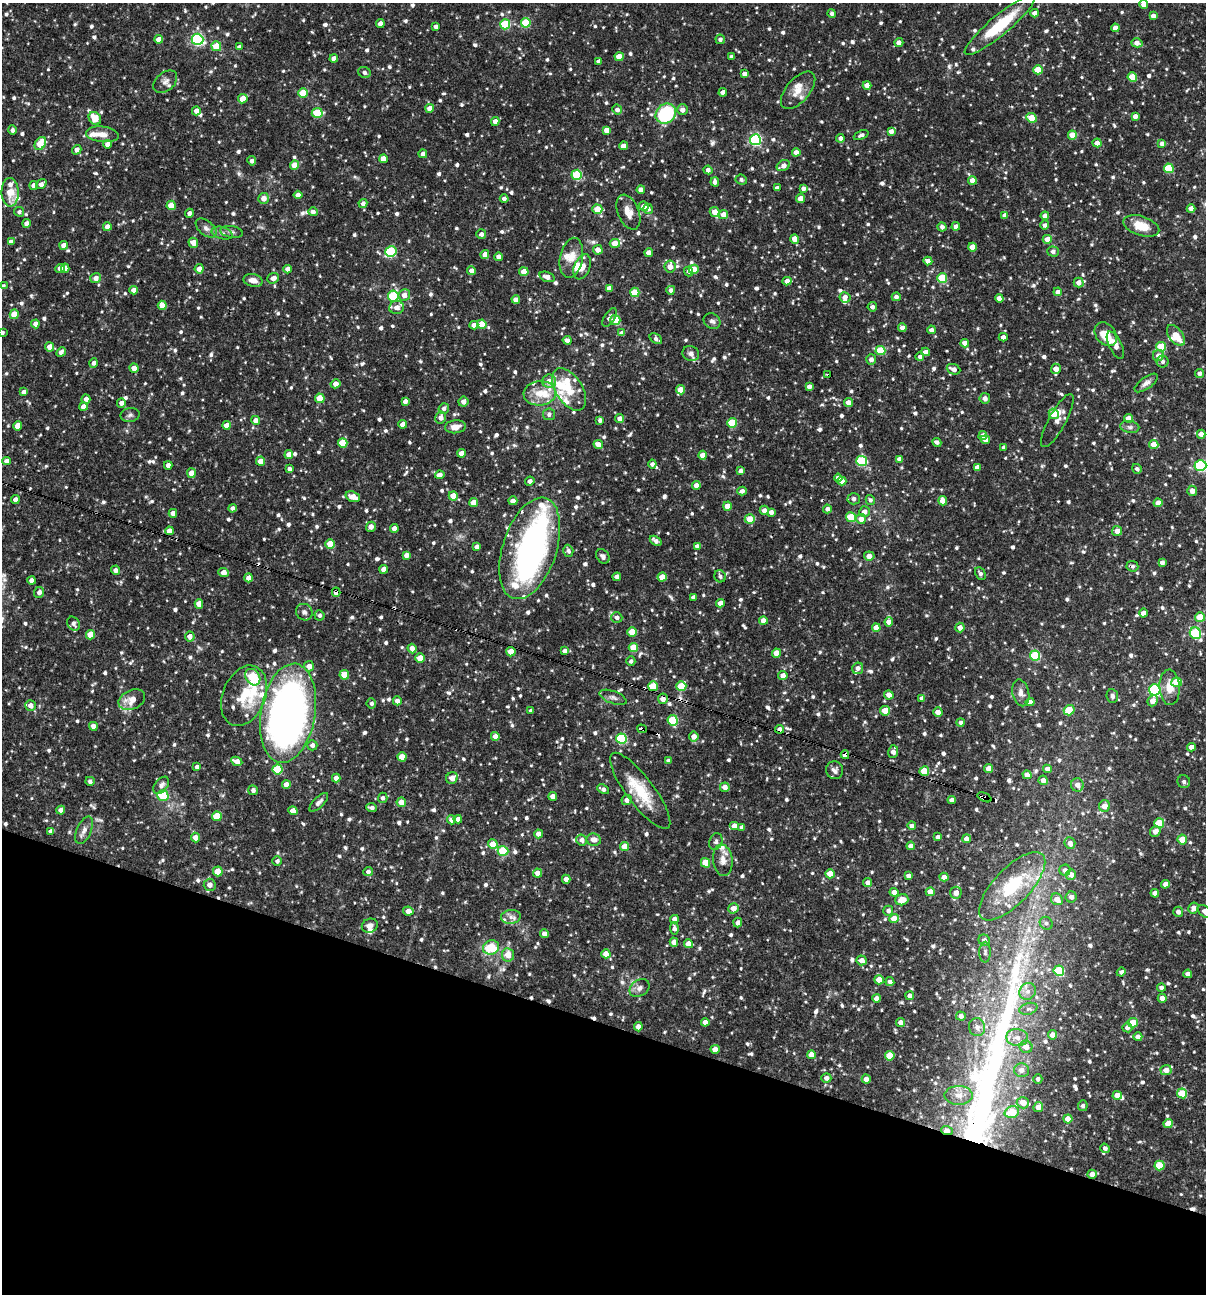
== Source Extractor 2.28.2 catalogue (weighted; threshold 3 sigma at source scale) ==
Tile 15 of 4 x 4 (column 3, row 4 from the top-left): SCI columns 2657-3860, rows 1-1292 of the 5188 x 5168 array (HDU 1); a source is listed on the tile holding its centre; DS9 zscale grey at full resolution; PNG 1208 x 1296 px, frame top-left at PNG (2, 3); each listed source drawn as its Kron ellipse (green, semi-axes under 4 px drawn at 4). Shown black and unused: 21% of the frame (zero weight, under 3 of 4 exposures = <1% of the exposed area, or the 3 px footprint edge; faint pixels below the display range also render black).
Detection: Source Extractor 2.28.2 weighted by HDU 2 'WHT'; one run over the whole footprint, this tile lists its part. Background 0.0837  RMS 0.0038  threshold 0.0172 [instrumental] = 3 sigma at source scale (4.5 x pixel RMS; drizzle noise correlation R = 1.50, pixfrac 1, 0.05/0.05 arcsec/px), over >= 5 px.
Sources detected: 1160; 1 inside a brighter object's white glare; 12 cosmic-ray / hot-pixel residue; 1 long thin detection or spike segment (spike, bleed or trail) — neither listed nor drawn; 39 inside a brighter listed object's ellipse — not listed separately; of the other 1107, all 500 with FLUX_AUTO >= 1.07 (the completeness limit of this list) listed and drawn (607 fainter detections not listed), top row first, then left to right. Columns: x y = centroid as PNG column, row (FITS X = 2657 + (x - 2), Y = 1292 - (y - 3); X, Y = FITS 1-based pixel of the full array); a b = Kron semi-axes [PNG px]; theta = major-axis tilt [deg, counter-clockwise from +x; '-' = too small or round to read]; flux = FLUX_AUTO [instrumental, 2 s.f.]
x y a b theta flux
1144 4 4 4 - 2.6
832 13 4 4 - 1.1
1035 13 4 4 - 2.7
1153 16 4 4 - 2.1
526 23 5 5 - 15
380 24 4 4 - 2.3
505 24 5 5 - 22
1000 25 45 10 40 20
436 26 4 4 - 1.7
1115 28 4 4 - 2.6
159 39 4 4 - 3.2
197 39 6 5 - 58
720 39 5 4 - 1.3
899 43 4 4 - 2.4
1137 43 6 4 -16 2.7
216 46 5 5 - 10
239 47 4 4 - 1.4
619 57 4 4 - 5.3
731 57 3 3 - 1.1
334 59 4 4 - 2.7
598 61 4 3 - 1.4
1038 70 5 4 - 10
364 72 6 5 - 1.2
744 74 4 4 - 1.9
1132 77 5 4 - 11
165 82 13 9 41 2.2
867 85 4 4 - 3.3
798 90 22 11 49 5.6
723 92 4 4 - 2.7
303 93 5 4 - 11
243 99 5 4 - 5
430 108 4 4 - 3.5
617 110 5 5 - 1.7
682 110 5 5 - 1.9
196 111 4 4 - 2.6
317 113 5 5 - 16
666 114 11 9 43 29
1135 116 4 4 - 2.2
95 118 7 5 -52 6.4
1031 118 5 4 - 8.6
495 121 4 4 - 2.5
12 130 4 4 - 1.2
607 130 4 4 - 3.3
891 131 4 4 - 2
102 134 16 7 -6 3.5
861 135 8 4 23 1.1
1072 135 4 4 - 7.5
840 138 4 4 - 1.5
755 140 5 5 - 55
1097 143 4 4 - 2.5
40 144 7 5 56 9
107 144 4 4 - 2.3
1162 144 4 4 - 2.2
623 146 4 4 - 2.2
77 150 5 4 - 2.1
796 152 4 4 - 2.8
423 154 4 4 - 1.7
383 159 4 4 - 3.7
252 161 4 4 - 1.5
295 165 4 4 - 7.2
783 166 7 5 30 2.6
1169 168 5 4 - 14
708 170 4 4 - 1.8
577 175 5 5 - 22
741 180 5 5 - 1.2
972 180 4 4 - 3.8
715 182 4 4 - 1.7
41 184 6 4 39 1.8
34 185 4 4 - 2.7
777 188 4 4 - 1.8
803 188 4 4 - 1.4
641 190 4 4 - 2.5
10 192 14 8 -89 6.2
298 195 4 4 - 2.2
264 198 5 5 - 2.9
504 199 4 4 - 1.3
800 199 4 4 - 3.9
363 203 4 4 - 1.9
171 205 4 4 - 8.6
644 206 5 4 - 3.1
597 209 5 4 - 6.4
648 209 5 5 - 1.8
1191 209 4 4 - 2.9
19 212 5 5 - 1.1
313 212 5 4 - 1.8
628 212 18 10 -68 4.2
715 212 5 4 - 5.4
189 213 4 4 - 1.3
723 215 5 4 - 3.3
1005 216 4 4 - 3
1045 216 4 4 - 2.8
27 223 4 4 - 2.3
1045 225 4 4 - 1.4
956 226 4 4 - 2.1
1141 226 18 9 -18 7.9
107 227 4 4 - 2.7
942 227 4 4 - 1.4
206 228 12 7 -39 1.8
231 232 11 5 -10 1.3
222 233 11 6 -16 1.6
481 234 5 5 - 1.4
795 239 4 4 - 3.5
1047 239 4 4 - 4.4
11 242 4 4 - 1.9
193 243 5 4 - 3.7
615 243 5 4 - 6.7
64 245 4 4 - 3.1
972 247 4 4 - 4.1
598 250 5 4 - 2.6
391 252 6 5 - 27
1053 252 5 5 - 1.2
649 253 4 4 - 2.9
485 254 4 4 - 2.8
499 257 4 4 - 2.8
571 258 20 11 79 4.9
928 261 4 4 - 2.6
670 266 6 5 - 3
582 267 13 8 68 3
60 268 5 4 - 3
65 268 4 4 - 2.5
199 269 4 4 - 2.9
288 269 4 4 - 2.5
694 269 5 4 - 6.4
471 271 4 4 - 2.6
689 271 5 4 - 1.1
524 272 4 4 - 6.1
547 277 8 5 -17 2.4
96 278 5 5 - 2.5
273 278 6 5 - 2.5
942 278 5 5 - 16
253 280 9 6 -13 3
787 281 4 4 - 2.5
1079 282 5 5 - 2.6
3 286 4 4 - 1.2
609 288 4 4 - 3
133 290 4 4 - 2.7
671 290 4 4 - 1.5
635 292 4 4 - 11
1058 292 4 4 - 2.7
404 295 6 5 - 3.1
393 296 5 5 - 26
845 297 5 5 - 2.3
896 297 4 4 - 1.4
999 298 4 4 - 2.6
516 300 4 4 - 2.5
162 305 4 4 - 5.6
396 307 7 6 - 2.4
872 307 4 4 - 1.5
14 314 5 4 - 7
610 318 10 5 58 1.6
615 320 5 5 - 8.4
712 321 9 7 -32 1.5
35 324 4 4 - 2.3
482 324 5 4 - 7.3
474 325 4 4 - 2.7
902 328 4 4 - 2.4
931 330 4 4 - 1.7
2 332 4 3 - 1.1
622 333 4 4 - 2.8
1106 334 13 9 -52 7.7
1176 335 12 7 -53 5.4
1003 337 4 4 - 1.7
656 339 7 4 -36 1.3
567 340 4 4 - 1.5
965 343 4 4 - 3.1
1115 345 15 6 -64 2.8
50 347 4 4 - 3.7
1161 347 5 5 - 13
880 350 5 4 - 15
61 352 5 4 - 1.8
926 352 4 4 - 2.8
691 354 8 7 - 1.4
1158 355 5 5 - 2.6
920 357 4 4 - 1.3
871 359 5 5 - 1.7
1163 361 6 6 - 1.2
94 363 4 4 - 1.5
134 368 4 4 - 3.1
953 369 7 5 -22 2.3
1056 369 5 5 - 3.1
1199 374 4 4 - 1.4
828 375 4 3 - 3.2
549 381 7 6 - 3.5
1146 383 14 6 35 1.8
336 384 5 4 - 2.9
809 387 4 4 - 2
569 389 23 13 -58 7.7
681 390 4 4 - 6
24 392 4 4 - 1.7
540 393 16 12 4 6.8
320 398 5 4 - 8.6
985 398 5 5 - 1.6
86 399 4 4 - 1.6
405 401 4 4 - 1.8
463 402 5 5 - 1.9
121 403 4 4 - 1.8
848 403 4 4 - 2.7
83 407 4 4 - 2.9
444 408 5 5 - 1.5
549 414 6 6 - 1.2
1054 414 5 4 - 7.5
130 415 10 7 10 1.2
441 417 6 5 - 2.1
620 418 4 4 - 2.3
1128 418 4 4 - 4
256 420 4 4 - 2.2
600 420 4 4 - 1.5
1057 421 30 8 61 3.3
732 423 5 5 - 14
403 424 4 4 - 2.8
227 425 4 4 - 2.9
18 426 5 4 - 3.8
455 427 10 6 4 3.3
1130 427 9 6 -9 1.2
1201 434 4 4 - 2.7
983 436 4 4 - 2.9
985 440 4 4 - 2.6
937 442 4 4 - 1.2
343 443 5 4 - 11
1154 444 4 4 - 4.5
598 445 5 4 - 3.3
1004 447 4 4 - 1.2
461 453 4 4 - 2.7
289 455 4 4 - 3.4
703 455 4 4 - 2.9
899 459 4 4 - 1.7
7 461 4 4 - 2.4
260 461 4 4 - 3.2
862 461 5 5 - 26
652 464 4 4 - 1.3
168 465 4 4 - 2
1200 465 6 5 - 47
977 467 4 4 - 2.4
289 469 4 4 - 1.4
1137 469 5 4 - 1.1
741 471 4 4 - 2
191 473 5 4 - 3.3
440 475 4 4 - 2.7
838 478 4 4 - 2.6
530 481 5 4 - 1.5
842 481 4 4 - 2.8
696 485 4 4 - 2.4
742 491 5 4 - 1.9
1192 491 5 5 - 2.9
453 496 4 4 - 6.6
353 497 7 5 -21 3.9
15 499 4 4 - 2.3
854 499 6 5 - 1.8
870 500 5 4 - 1.1
513 501 4 4 - 2
943 501 5 4 - 4
474 503 4 4 - 6
1158 503 4 4 - 2.8
727 506 4 4 - 4
233 508 4 4 - 1.4
827 509 4 4 - 1.6
764 510 5 4 - 1.9
771 512 4 4 - 1.8
865 512 5 5 - 2.5
173 513 4 4 - 3
851 517 5 5 - 15
750 519 5 5 - 6.3
861 519 5 5 - 3
371 527 5 5 - 2.4
394 529 4 4 - 2.9
169 531 4 4 - 3.2
1117 531 5 5 - 2.8
656 541 6 4 -33 1.8
330 544 5 4 - 6.9
697 546 4 4 - 1.3
476 547 4 4 - 1.4
530 548 53 27 72 120
568 551 6 5 - 1.1
406 555 4 4 - 2.2
603 556 8 6 -53 1.5
869 556 5 4 - 2.9
1162 562 4 4 - 1.6
1132 566 6 5 - 1.1
384 569 4 4 - 2.8
116 570 4 4 - 2
224 573 5 4 - 3.4
980 574 7 5 -61 1.2
720 576 6 5 - 1.1
617 577 4 4 - 2.5
662 577 4 4 - 5.1
249 578 4 4 - 2.7
32 580 4 4 - 2.8
39 592 5 5 - 1.6
336 592 4 4 - 2.6
694 597 4 4 - 1.5
720 603 4 4 - 3
199 604 4 4 - 3.6
304 612 8 8 - 1.4
1143 613 4 4 - 2.8
319 615 5 5 - 1.2
1200 617 5 4 - 8.6
617 618 5 5 - 1.7
763 621 4 4 - 2.6
889 622 4 4 - 3.2
73 624 7 6 - 1.2
876 628 4 4 - 3.9
960 628 5 4 - 2.7
632 632 5 4 - 7.1
1195 633 6 5 - 34
90 635 5 4 - 7.3
190 636 5 5 - 2.4
633 647 5 4 - 8.9
412 649 5 4 - 2.7
565 651 4 4 - 1.8
511 652 4 4 - 6.9
776 653 4 4 - 6.2
1035 655 5 5 - 22
420 658 4 4 - 5
631 661 5 4 - 1.1
309 666 5 5 - 2.8
858 668 6 5 - 1.8
344 675 5 4 - 7.2
783 676 4 4 - 2.7
253 677 9 6 -55 22
1177 682 5 4 - 8.5
653 686 5 5 - 9.6
681 686 5 5 - 12
1170 687 18 10 -87 5.6
1155 690 5 5 - 43
1021 693 13 8 -76 2.4
889 695 5 4 - 2.7
244 696 31 21 68 13
1112 696 7 5 -83 1.2
613 697 14 6 -20 1.6
922 698 4 4 - 1.6
663 699 5 5 - 3.1
132 700 14 9 24 5.5
397 701 4 4 - 2.3
1153 701 5 5 - 3.1
1030 702 4 4 - 2.6
371 703 5 5 - 1.1
30 705 5 5 - 2.5
1069 710 5 5 - 11
531 711 4 4 - 1.3
885 711 5 5 - 4.9
938 712 5 4 - 2.5
288 713 50 27 80 230
673 720 5 5 - 20
961 722 4 4 - 1.5
93 726 4 4 - 2.4
642 729 5 3 - 3.4
780 729 4 4 - 2.4
495 736 4 4 - 2.9
694 736 5 5 - 2.5
621 738 5 5 - 29
312 745 5 5 - 1.5
1191 747 4 4 - 2.8
893 752 6 5 - 2.2
845 755 4 4 - 2.9
402 757 4 4 - 6.3
237 761 6 4 -25 3.3
668 761 4 3 - 1.1
197 767 4 4 - 1.5
277 769 5 5 - 16
989 769 4 4 - 3.9
1048 769 4 4 - 2.5
835 770 9 8 - 1.6
924 771 5 5 - 11
1027 775 4 4 - 2.8
336 778 4 4 - 2.6
452 778 6 5 - 3.4
1043 780 5 4 - 2.2
90 781 5 4 - 1.1
1184 782 6 6 - 1.3
161 785 10 6 52 1.8
286 785 4 4 - 3.1
1077 785 6 6 - 2.5
725 787 5 5 - 2.9
603 789 6 4 -27 1.5
253 790 5 4 - 1.4
640 791 46 13 -53 15
163 795 5 5 - 16
553 796 4 4 - 2.8
984 797 7 4 -24 3.3
383 798 5 4 - 1.1
627 800 5 5 - 2.2
952 800 4 4 - 1.7
319 802 12 5 45 1.5
401 802 5 4 - 4.5
1104 806 6 5 - 3.2
372 807 5 4 - 1.4
61 810 4 4 - 2.7
293 811 5 4 - 2.9
217 816 5 5 - 11
458 819 4 4 - 2.2
451 820 4 4 - 2.3
1159 823 5 5 - 13
734 826 5 4 - 2.7
912 826 4 4 - 1.7
742 827 4 4 - 1.3
84 830 15 7 66 2.3
50 831 4 3 - 1.1
1155 831 6 5 - 2.5
539 834 4 4 - 2.7
195 837 5 4 - 2.8
938 837 4 4 - 1.4
594 839 7 6 - 2.4
967 839 4 4 - 2.5
1182 839 5 5 - 6.6
582 840 5 5 - 1.8
716 841 8 6 69 1.1
1070 843 6 5 - 2.3
493 844 5 5 - 5.7
911 846 4 4 - 2.6
625 847 4 4 - 5.8
503 851 5 5 - 17
723 860 16 9 -84 3.3
277 861 5 4 - 1.3
705 863 5 4 - 9.7
1065 870 5 5 - 1.5
218 871 5 4 - 7.9
368 872 5 4 - 1.3
537 873 4 4 - 2.7
830 874 4 4 - 5.7
1071 875 5 5 - 2.4
908 876 4 4 - 1.6
944 877 4 4 - 2.4
566 879 4 4 - 2.5
868 883 4 4 - 2.2
1165 884 4 4 - 2.4
210 885 6 6 - 2.5
1012 886 44 18 46 25
894 892 4 4 - 2.4
930 892 4 4 - 3.1
956 893 6 5 - 2.9
1155 893 4 4 - 2.5
1071 897 5 5 - 1.5
1057 899 6 5 - 3.9
902 900 6 5 - 3.8
733 908 5 4 - 3.5
1194 908 5 5 - 2.2
408 911 5 4 - 2.8
888 911 5 5 - 1.4
1205 911 8 5 -41 2.2
1178 912 5 5 - 2
511 917 10 7 7 1.8
674 919 4 4 - 2.3
894 919 5 4 - 6.1
738 923 5 4 - 1.8
1046 923 7 6 - 1.2
370 926 8 7 - 2.2
674 928 6 4 -84 1.5
544 934 4 4 - 2.5
984 940 6 5 - 1.5
674 942 4 4 - 2.6
688 944 4 4 - 3.8
491 947 8 7 - 13
985 952 10 6 90 1.1
606 954 4 4 - 4.1
508 955 6 6 - 4.5
862 960 5 4 - 2.7
1059 971 5 5 - 21
1121 972 4 4 - 1.1
1188 974 4 4 - 2.5
879 980 4 4 - 5.6
890 982 4 4 - 1.8
1161 987 4 4 - 1.3
639 988 11 8 34 2
1028 991 9 8 - 2.3
910 996 4 4 - 2.7
876 998 4 4 - 2.3
1162 998 4 4 - 2.9
1028 1009 9 5 17 1.4
961 1016 5 4 - 1.6
705 1022 4 4 - 2.4
901 1023 4 4 - 3.3
1133 1023 5 4 - 9
638 1027 4 4 - 2.8
977 1027 9 8 - 2
1127 1027 5 5 - 1.7
1053 1035 4 4 - 3.6
1138 1037 4 4 - 2.1
1017 1038 11 8 -7 3.2
1026 1047 6 6 - 3.4
715 1049 4 4 - 3.6
811 1055 4 4 - 4.1
890 1056 5 5 - 8.6
1021 1070 7 7 - 2.2
1166 1070 5 5 - 3.3
826 1078 5 5 - 1.6
866 1079 4 4 - 2.6
1038 1079 4 4 - 1.2
1182 1093 5 5 - 11
959 1095 14 9 0 3.5
1117 1095 5 4 - 4.3
1023 1103 6 5 - 4.3
1083 1106 5 5 - 1.3
1038 1107 5 5 - 3.3
1012 1112 7 5 17 9.4
1068 1119 4 4 - 5
1168 1124 4 4 - 6.1
947 1130 6 4 -20 3
1105 1148 5 4 - 1.3
1160 1165 5 5 - 14
1092 1174 5 4 - 2.7
Overlapping masked pixels (flux is a lower limit): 14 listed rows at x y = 828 375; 530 548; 1132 566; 336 592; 663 699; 288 713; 642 729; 780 729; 845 755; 924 771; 984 797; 1012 1112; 947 1130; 1092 1174
Isophote crosses this tile's border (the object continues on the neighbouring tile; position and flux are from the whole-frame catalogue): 5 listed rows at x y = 1144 4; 3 286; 2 332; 1200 465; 1205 911